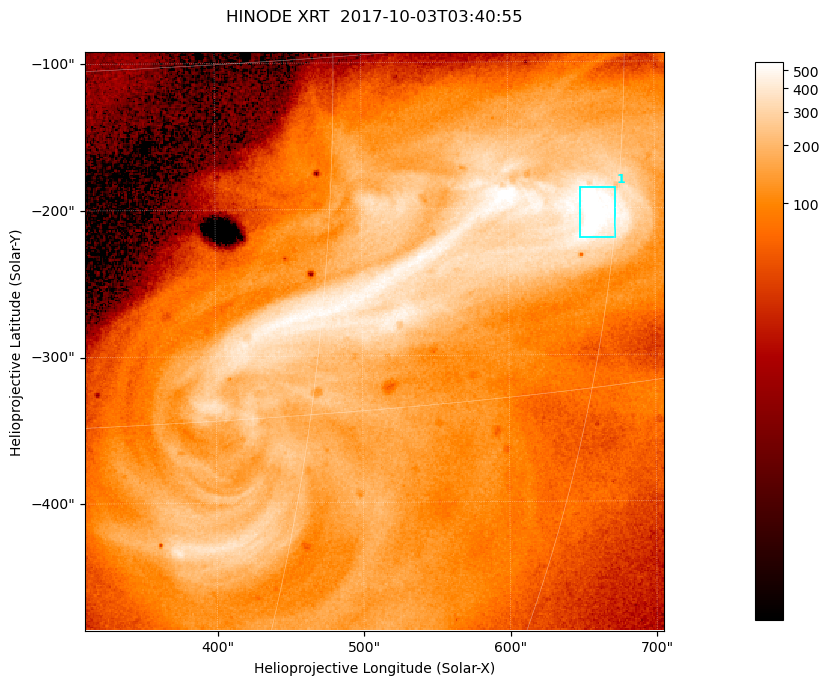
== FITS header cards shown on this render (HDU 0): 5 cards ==
TELESCOP= 'HINODE  '           /
INSTRUME= 'XRT     '           /
DATE_OBS= '2017-10-03T03:40:55.319' /
CTYPE1  = 'Solar-X '           /
CTYPE2  = 'Solar-Y '           /

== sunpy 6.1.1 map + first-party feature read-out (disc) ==
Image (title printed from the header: HINODE XRT  2017-10-03T03:40:55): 384 x 384 px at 1.03 arcsec/px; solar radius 958 arcsec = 932 px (partial field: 5.4% of the solar disc is inside the frame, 100% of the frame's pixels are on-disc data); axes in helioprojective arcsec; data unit not stated in the header (colour bar unlabelled)
Orientation: roll -0.357 deg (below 1 deg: not rotated)
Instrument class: DISC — disc imager (sunpy class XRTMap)
Bright regions (active regions / flare kernels): reference = the on-disc median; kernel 3 px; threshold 5 sigma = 427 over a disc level ~111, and >= 1.15x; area >= 147 px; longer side >= 5 px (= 5.1 arcsec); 1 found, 1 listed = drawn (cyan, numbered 1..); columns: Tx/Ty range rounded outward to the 5 arcsec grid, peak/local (2 s.f.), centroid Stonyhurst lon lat
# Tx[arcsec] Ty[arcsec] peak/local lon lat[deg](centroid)
1 645..675 -220..-185 5.9 +44 -7